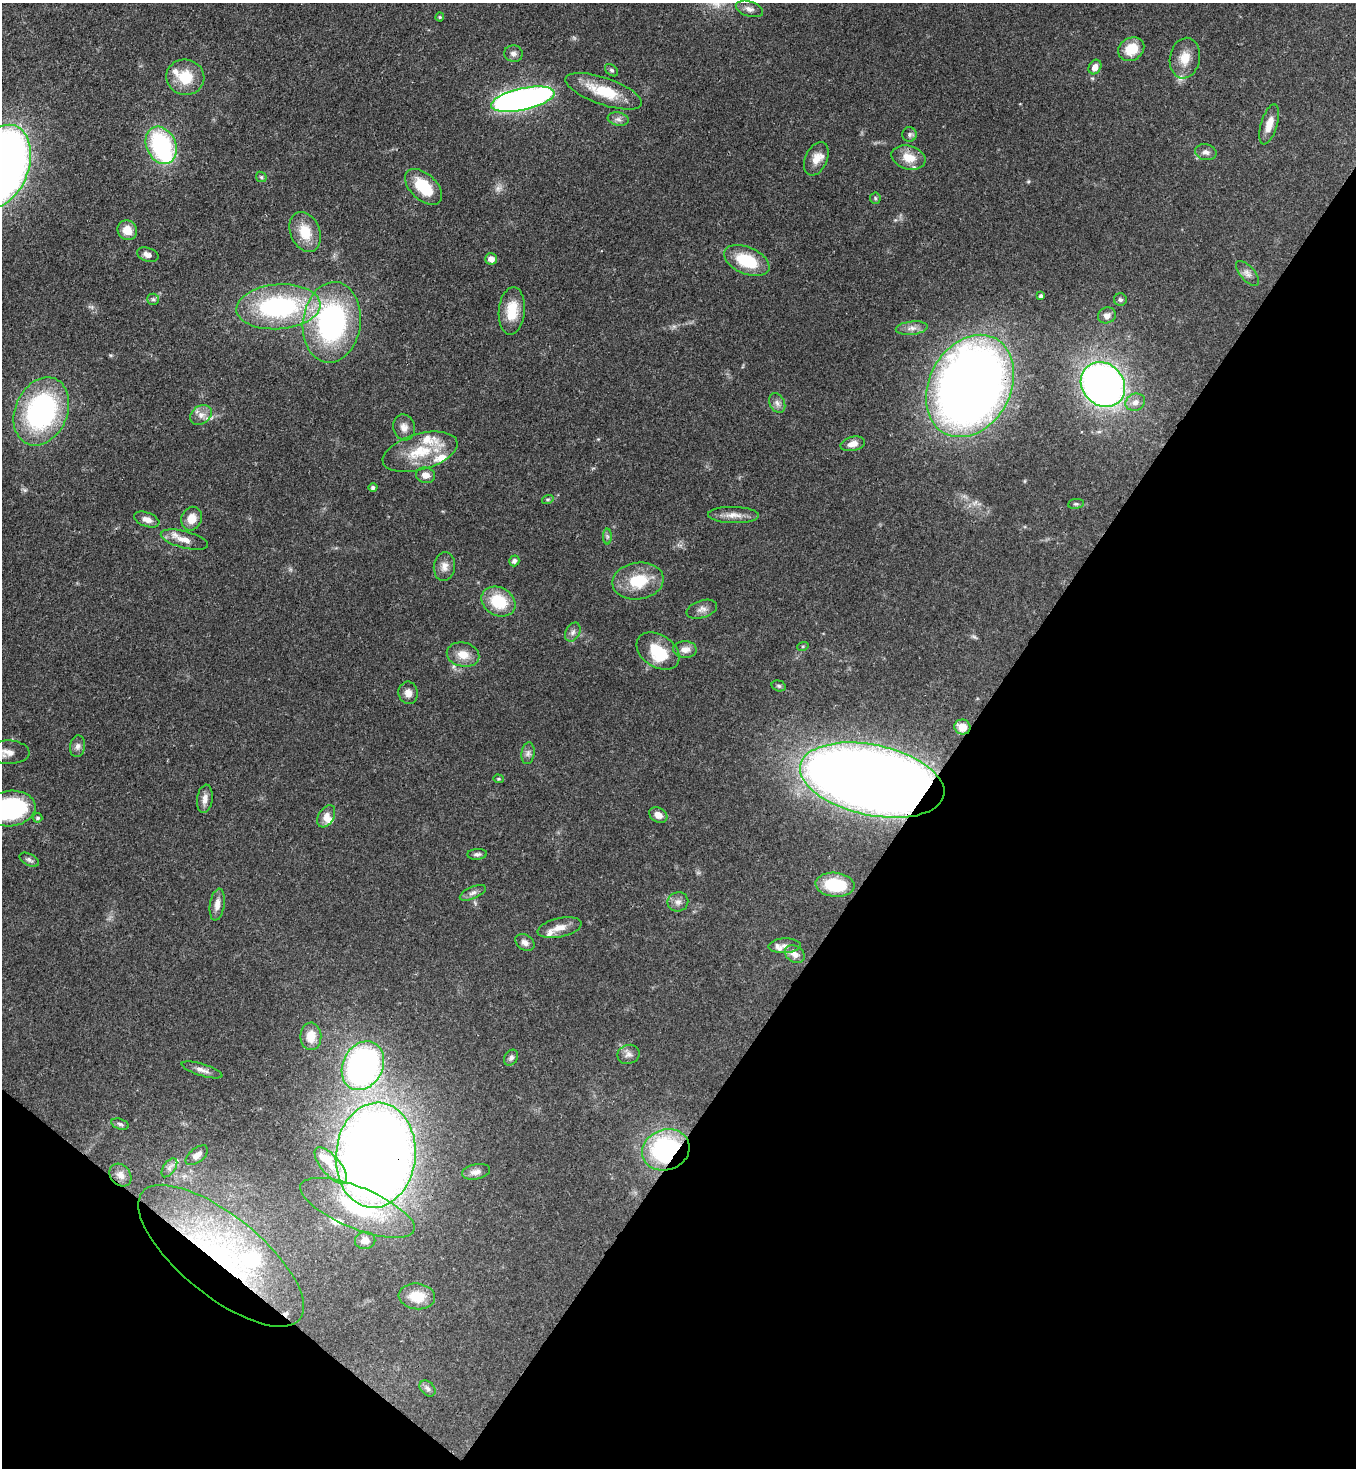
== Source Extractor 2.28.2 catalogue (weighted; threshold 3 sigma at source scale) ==
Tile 15 of 4 x 4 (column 3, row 4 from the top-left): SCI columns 2932-4285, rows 58-1523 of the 6002 x 5979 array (HDU 1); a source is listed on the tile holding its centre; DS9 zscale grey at full resolution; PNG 1358 x 1470 px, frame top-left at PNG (2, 3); each listed source drawn as its Kron ellipse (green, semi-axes under 4 px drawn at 4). Shown black and unused: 34% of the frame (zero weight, under 3 of 4 exposures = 7% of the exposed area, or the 3 px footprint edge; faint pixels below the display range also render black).
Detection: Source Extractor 2.28.2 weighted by HDU 2 'WHT'; one run over the whole footprint, this tile lists its part. Background 0.0889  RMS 0.0039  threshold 0.0176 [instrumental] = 3 sigma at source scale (4.5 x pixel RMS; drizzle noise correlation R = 1.50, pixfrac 1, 0.05/0.05 arcsec/px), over >= 5 px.
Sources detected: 122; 1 too faint to see at this stretch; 1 inside a brighter object's white glare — neither listed nor drawn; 16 inside a brighter listed object's ellipse — not listed separately; the other 104 listed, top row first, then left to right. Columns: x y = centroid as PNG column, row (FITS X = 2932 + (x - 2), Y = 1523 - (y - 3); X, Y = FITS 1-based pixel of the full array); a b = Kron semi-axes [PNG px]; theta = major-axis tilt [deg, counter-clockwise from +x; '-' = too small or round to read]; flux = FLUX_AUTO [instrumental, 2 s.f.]
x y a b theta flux
749 9 14 7 -18 2
440 17 4 4 - 0.42
1131 49 14 11 33 8.8
513 54 9 8 - 1.6
1185 58 20 15 79 6.3
1095 67 7 6 - 3.1
612 70 7 5 -40 0.76
185 77 19 17 -11 11
604 91 40 13 -19 15
523 99 32 11 12 190
618 119 10 6 -10 1.6
1269 124 21 8 73 4.5
909 134 7 7 - 1.1
161 145 19 14 -65 46
1206 152 11 7 -11 1.8
908 158 17 12 -16 6.4
816 159 17 11 66 4.6
2 166 42 27 71 380
261 177 6 4 -46 0.58
423 187 22 13 -43 14
875 198 6 5 - 0.61
127 230 10 9 - 5
305 232 21 14 -67 9.4
148 255 11 6 -19 2.2
491 259 6 5 - 2.4
747 261 24 13 -24 16
1248 273 15 7 -49 2
1041 296 4 4 - 1.2
153 299 6 5 - 0.78
1120 300 6 6 - 0.86
278 307 42 22 4 60
512 311 24 13 85 9.6
1107 315 9 8 - 2
332 322 40 29 82 81
912 328 16 6 6 2.4
1103 385 24 20 -49 200
970 386 54 40 61 420
1135 402 10 8 26 2.5
777 403 10 7 -63 1.8
41 411 35 26 66 75
201 415 12 9 36 2.7
404 427 13 11 -76 2.8
853 444 12 7 13 3
420 452 38 18 16 16
426 475 9 8 - 2.8
373 487 4 4 - 0.97
548 499 6 4 18 0.51
1076 504 8 5 7 0.67
733 515 25 8 -1 3.6
192 519 12 10 68 4.9
147 520 13 7 -19 2.6
607 536 8 4 -90 0.75
184 540 24 8 -15 4.6
514 561 5 5 - 1.2
444 566 14 10 83 2.9
638 581 26 18 9 14
498 602 18 14 -29 15
702 609 16 8 18 2.3
573 632 10 7 63 1.5
803 646 6 3 18 0.44
685 649 12 8 -1 2.9
658 651 23 16 -33 13
463 655 16 12 -13 5.3
779 686 7 5 -16 0.8
408 693 11 9 -79 2.6
962 727 8 7 - 6.3
78 746 11 7 82 1.6
9 752 21 11 -1 3.7
528 753 11 6 82 1.5
498 779 5 4 - 0.47
872 780 73 35 -12 790
205 799 14 8 82 2.5
10 809 25 17 7 48
658 815 9 7 -29 3
326 816 12 7 58 2.6
38 818 5 4 - 0.63
477 854 10 5 5 1.1
29 860 10 5 -28 1.1
835 885 19 12 -6 20
473 893 14 6 24 1.7
678 902 10 9 - 2.1
217 905 16 7 81 3
559 928 22 9 12 4.5
525 942 10 7 -34 1.8
785 946 16 7 2 2.1
795 954 11 8 -31 2.7
311 1036 14 10 -88 6.1
629 1054 11 9 20 2.1
511 1058 8 6 58 1.2
363 1066 25 20 63 140
202 1070 21 6 -17 2.3
120 1124 9 5 -15 0.97
666 1150 24 20 21 53
197 1155 13 7 39 2.6
376 1155 53 40 84 640
331 1165 22 9 -50 6.1
169 1168 11 6 55 1.6
476 1172 14 7 12 2.4
120 1175 12 10 -51 2.4
357 1208 61 20 -22 31
365 1240 10 8 6 3.3
221 1256 101 40 -39 95
417 1296 18 13 -6 8.2
428 1388 9 6 -45 1.3
Overlapping masked pixels (flux is a lower limit): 6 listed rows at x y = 970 386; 962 727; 872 780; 666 1150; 376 1155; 221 1256
Isophote crosses this tile's border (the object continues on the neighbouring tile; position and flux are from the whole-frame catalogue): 2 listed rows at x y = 2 166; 10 809